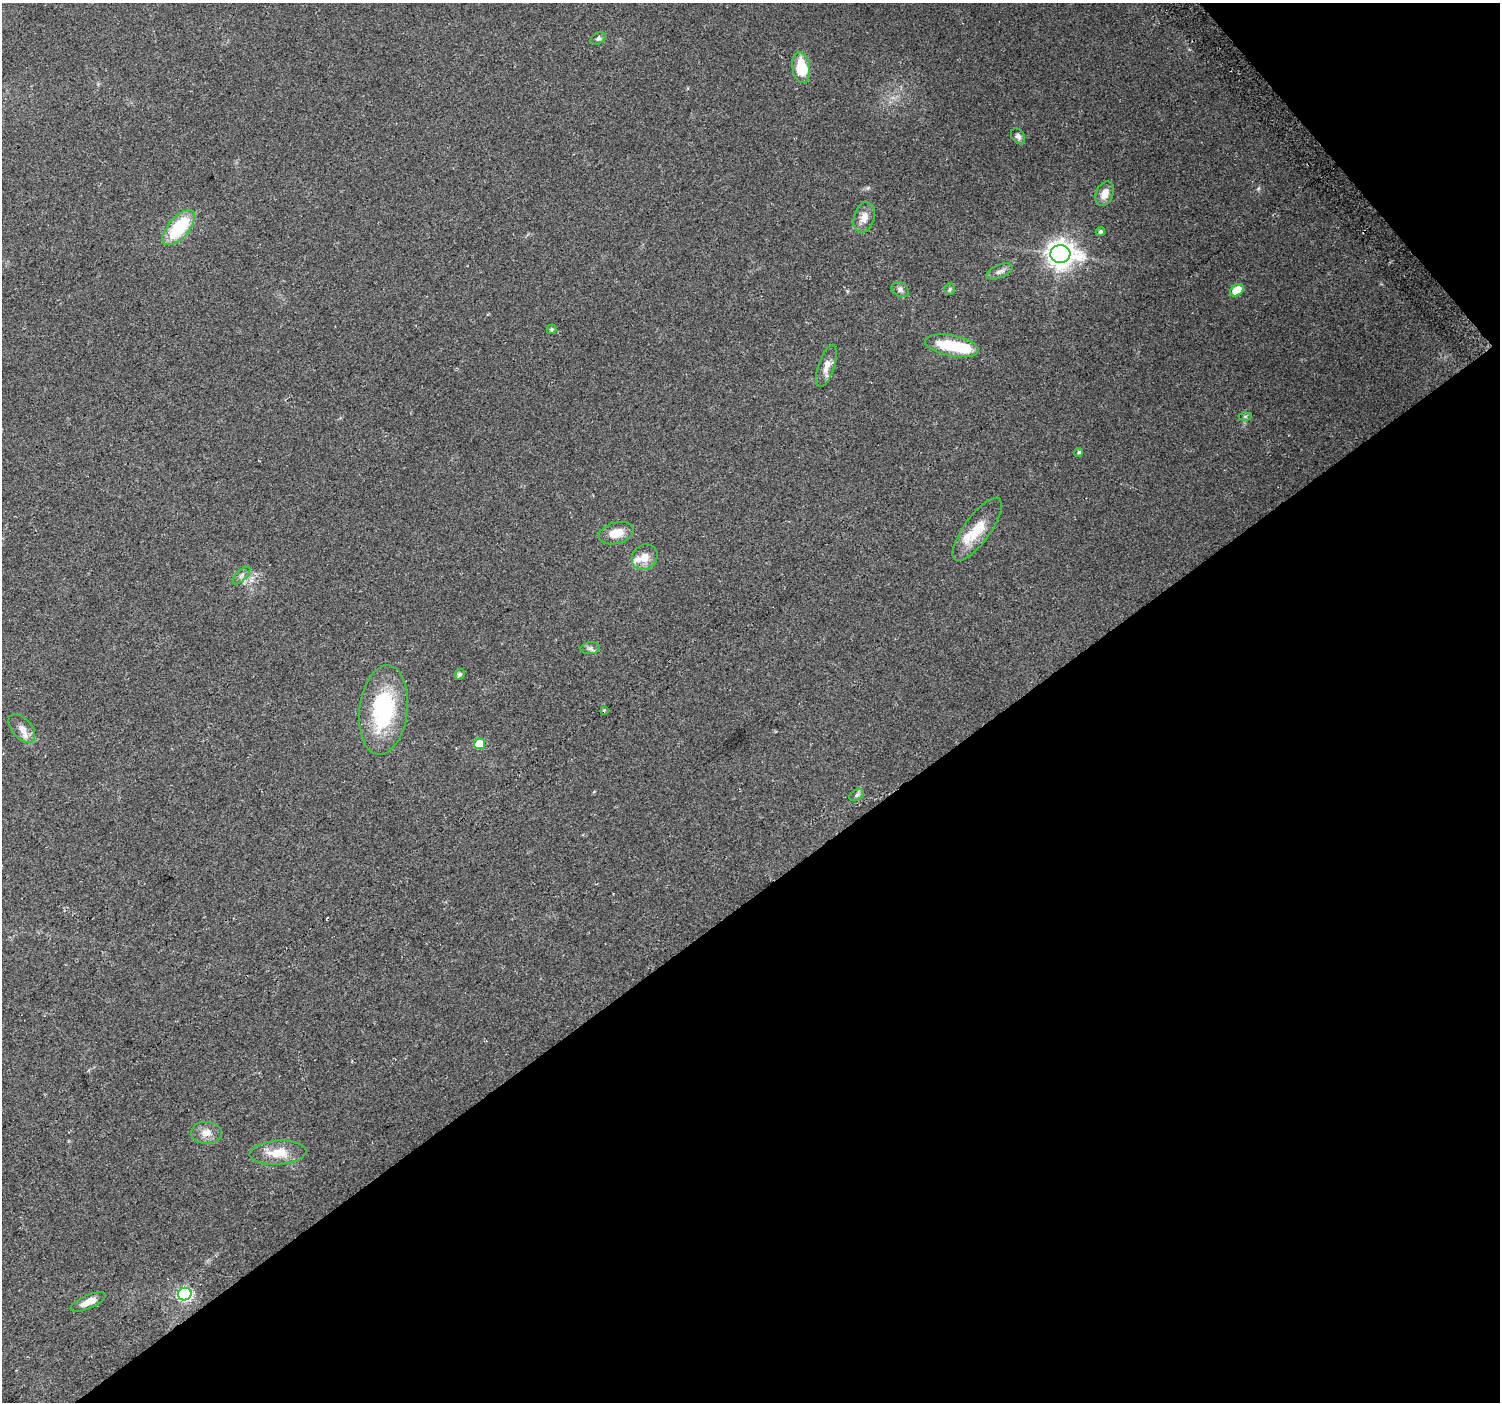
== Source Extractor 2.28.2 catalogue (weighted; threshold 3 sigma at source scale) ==
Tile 12 of 4 x 4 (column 4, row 3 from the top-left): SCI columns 4524-6021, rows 1623-3022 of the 6047 x 5984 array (HDU 1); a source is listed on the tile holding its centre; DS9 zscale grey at full resolution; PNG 1502 x 1404 px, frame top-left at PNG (2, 3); each listed source drawn as its Kron ellipse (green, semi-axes under 4 px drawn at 4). Shown black and unused: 39% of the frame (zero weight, under 2 of 3 exposures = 2% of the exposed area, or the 3 px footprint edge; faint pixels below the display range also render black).
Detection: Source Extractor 2.28.2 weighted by HDU 2 'WHT'; one run over the whole footprint, this tile lists its part. Background 0.0578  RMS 0.011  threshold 0.0499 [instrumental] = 3 sigma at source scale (4.5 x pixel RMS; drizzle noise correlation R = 1.50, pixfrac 1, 0.0396/0.0396 arcsec/px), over >= 5 px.
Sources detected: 36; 1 inside a brighter object's white glare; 1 cosmic-ray / hot-pixel residue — neither listed nor drawn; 2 inside a brighter listed object's ellipse — not listed separately; the other 32 listed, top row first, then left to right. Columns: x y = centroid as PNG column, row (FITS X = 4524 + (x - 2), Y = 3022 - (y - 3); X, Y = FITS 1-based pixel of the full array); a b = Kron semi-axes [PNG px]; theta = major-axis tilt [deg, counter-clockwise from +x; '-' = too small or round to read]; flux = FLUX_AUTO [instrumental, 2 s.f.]
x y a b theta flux
598 38 8 5 28 2.6
801 67 15 9 -81 36
1018 136 8 6 -55 3.3
1105 194 12 8 67 9.6
864 217 15 10 75 10
179 228 21 10 48 58
1100 231 5 4 - 2.5
1060 254 10 9 - 1100
1000 271 14 6 23 4.9
900 289 9 7 -33 3.7
950 289 6 5 - 1.6
1237 290 7 5 36 22
551 329 5 5 - 1.6
952 346 27 10 -11 42
827 366 22 8 72 9.2
1245 416 6 4 1 1.7
1079 452 4 4 - 2.3
977 529 38 13 54 27
616 533 18 10 15 15
645 557 14 12 43 12
242 575 11 5 45 3.4
590 648 9 6 8 3.4
459 674 5 5 - 2.8
383 710 45 24 83 100
604 711 3 3 - 3.8
22 728 17 10 -50 8.6
479 744 5 5 - 23
857 795 8 5 28 2.3
206 1133 15 11 -3 9.5
278 1153 28 12 3 22
185 1294 7 6 - 150
88 1302 19 6 23 9.8